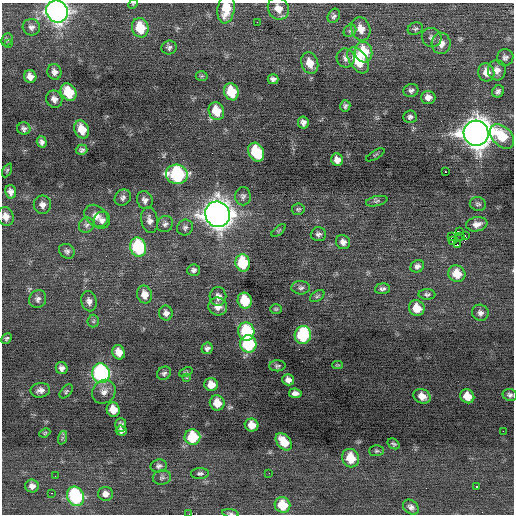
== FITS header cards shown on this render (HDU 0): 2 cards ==
NAXIS1  =                  512 / Axis length
NAXIS2  =                  512 / Axis length

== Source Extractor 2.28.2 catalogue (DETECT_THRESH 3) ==
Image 512 x 512 px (HDU 0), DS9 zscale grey, 1 PNG px = 1 image px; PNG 516 x 516 px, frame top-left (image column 1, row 512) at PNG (2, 3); each listed source drawn as its Kron ellipse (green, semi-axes under 4 px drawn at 4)
Background -0.0307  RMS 0.76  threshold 2.27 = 3 sigma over >= 5 px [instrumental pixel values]
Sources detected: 145; all 145 listed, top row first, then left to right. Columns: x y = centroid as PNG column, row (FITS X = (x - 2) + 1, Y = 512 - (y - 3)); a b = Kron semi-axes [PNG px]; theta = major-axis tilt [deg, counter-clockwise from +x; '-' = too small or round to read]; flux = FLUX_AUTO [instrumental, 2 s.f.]
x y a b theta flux
133 4 5 4 - 53
278 8 11 10 - 520
226 9 14 8 80 1200
57 11 11 10 - 30000
334 16 7 6 - 130
257 22 2 2 - 230
31 27 9 8 - 200
140 28 10 8 -72 1600
361 29 12 9 -71 520
415 29 8 6 23 110
350 31 7 5 43 110
432 37 10 9 - 230
7 40 7 5 66 100
441 43 10 9 - 480
9 44 4 3 - 51
169 48 8 7 - 150
364 52 10 8 -74 1800
505 57 8 8 - 170
346 58 9 9 - 250
358 60 14 8 -57 1800
310 63 11 8 -71 670
497 70 10 9 - 330
54 72 8 7 - 230
486 72 9 8 - 470
202 76 6 5 - 73
30 77 6 6 - 340
273 79 5 5 - 170
411 90 7 6 - 150
498 91 6 5 - 150
68 92 9 7 -59 1800
231 92 9 7 -69 1500
428 97 7 6 - 300
54 99 9 8 - 280
345 106 6 5 - 120
216 111 9 7 -69 1100
410 117 6 6 - 140
303 122 6 5 - 200
24 129 6 6 - 150
82 129 9 7 -65 860
476 133 12 12 - 74000
502 136 14 9 -45 1600
42 142 5 5 - 160
82 150 6 5 - 130
256 152 10 7 -64 2500
375 155 10 2 31 49
337 160 6 5 - 330
7 170 7 4 62 70
445 172 3 2 - 300
177 174 11 9 -14 6100
11 192 6 5 - 230
243 196 9 7 -89 170
123 197 9 7 44 170
145 200 9 7 -70 210
377 201 11 5 12 110
478 204 8 7 - 120
42 205 9 9 - 260
298 209 6 5 - 91
217 214 13 12 - 57000
6 216 9 8 - 370
96 216 13 10 -38 440
102 220 9 8 - 230
150 220 13 8 -80 280
165 224 8 7 - 180
477 224 10 7 10 340
86 225 8 7 - 150
185 228 8 7 - 160
279 230 8 4 39 63
460 231 4 2 - 10000
318 234 7 7 - 150
465 235 3 2 - 570
461 236 3 2 - 62
451 237 2 2 - 170
452 240 3 2 - 62
343 242 7 7 - 260
458 245 3 2 - 410
138 247 9 8 - 4000
67 251 8 7 - 150
243 263 8 7 - 2500
417 266 7 6 - 170
194 270 6 6 - 150
457 274 9 8 - 950
301 288 9 6 -2 150
382 289 7 5 4 140
144 294 9 7 -77 470
427 294 8 5 -1 120
317 296 8 5 36 88
218 297 9 8 - 310
38 299 9 8 - 210
89 301 10 7 -78 260
245 301 8 7 - 1600
218 306 9 9 - 430
417 308 8 7 - 740
276 309 6 4 1 71
166 313 7 6 - 210
480 313 8 8 - 220
93 321 6 6 - 96
246 331 9 8 - 3000
303 335 9 8 - 4000
7 338 6 4 46 95
248 344 8 8 - 4000
207 348 6 5 - 140
119 352 7 6 - 470
338 365 5 4 - 61
277 366 8 5 2 110
62 368 6 6 - 210
186 372 7 4 24 71
101 373 10 8 -77 9200
164 373 7 6 - 130
187 378 3 3 - 96
288 380 6 5 - 250
211 385 7 6 - 550
40 390 10 7 9 260
66 391 8 5 47 97
104 392 12 11 - 370
295 393 6 5 - 220
510 395 7 6 - 150
422 396 9 7 -27 490
467 396 7 6 - 710
217 403 7 7 - 730
113 410 7 6 - 740
121 425 7 5 88 150
252 425 7 6 - 560
121 431 5 5 - 180
503 431 2 2 - 120
45 433 6 4 23 63
192 437 8 7 - 2000
62 438 7 4 72 88
284 442 10 6 -51 1000
393 444 6 4 -35 100
377 451 7 5 2 94
350 458 9 8 - 1200
159 466 8 6 12 150
200 473 9 5 3 130
269 473 2 2 - 110
55 476 2 2 - 29
162 477 9 7 10 140
32 486 7 6 - 260
477 487 3 2 - 89
51 493 3 2 - 47
105 494 7 7 - 290
75 496 10 8 -62 4900
282 505 8 7 - 1200
411 507 9 6 -37 190
230 513 8 3 -8 80
188 514 3 2 - 920
At the frame edge (FLAGS 8, measured only in part): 6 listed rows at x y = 133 4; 226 9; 57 11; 6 216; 230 513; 188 514